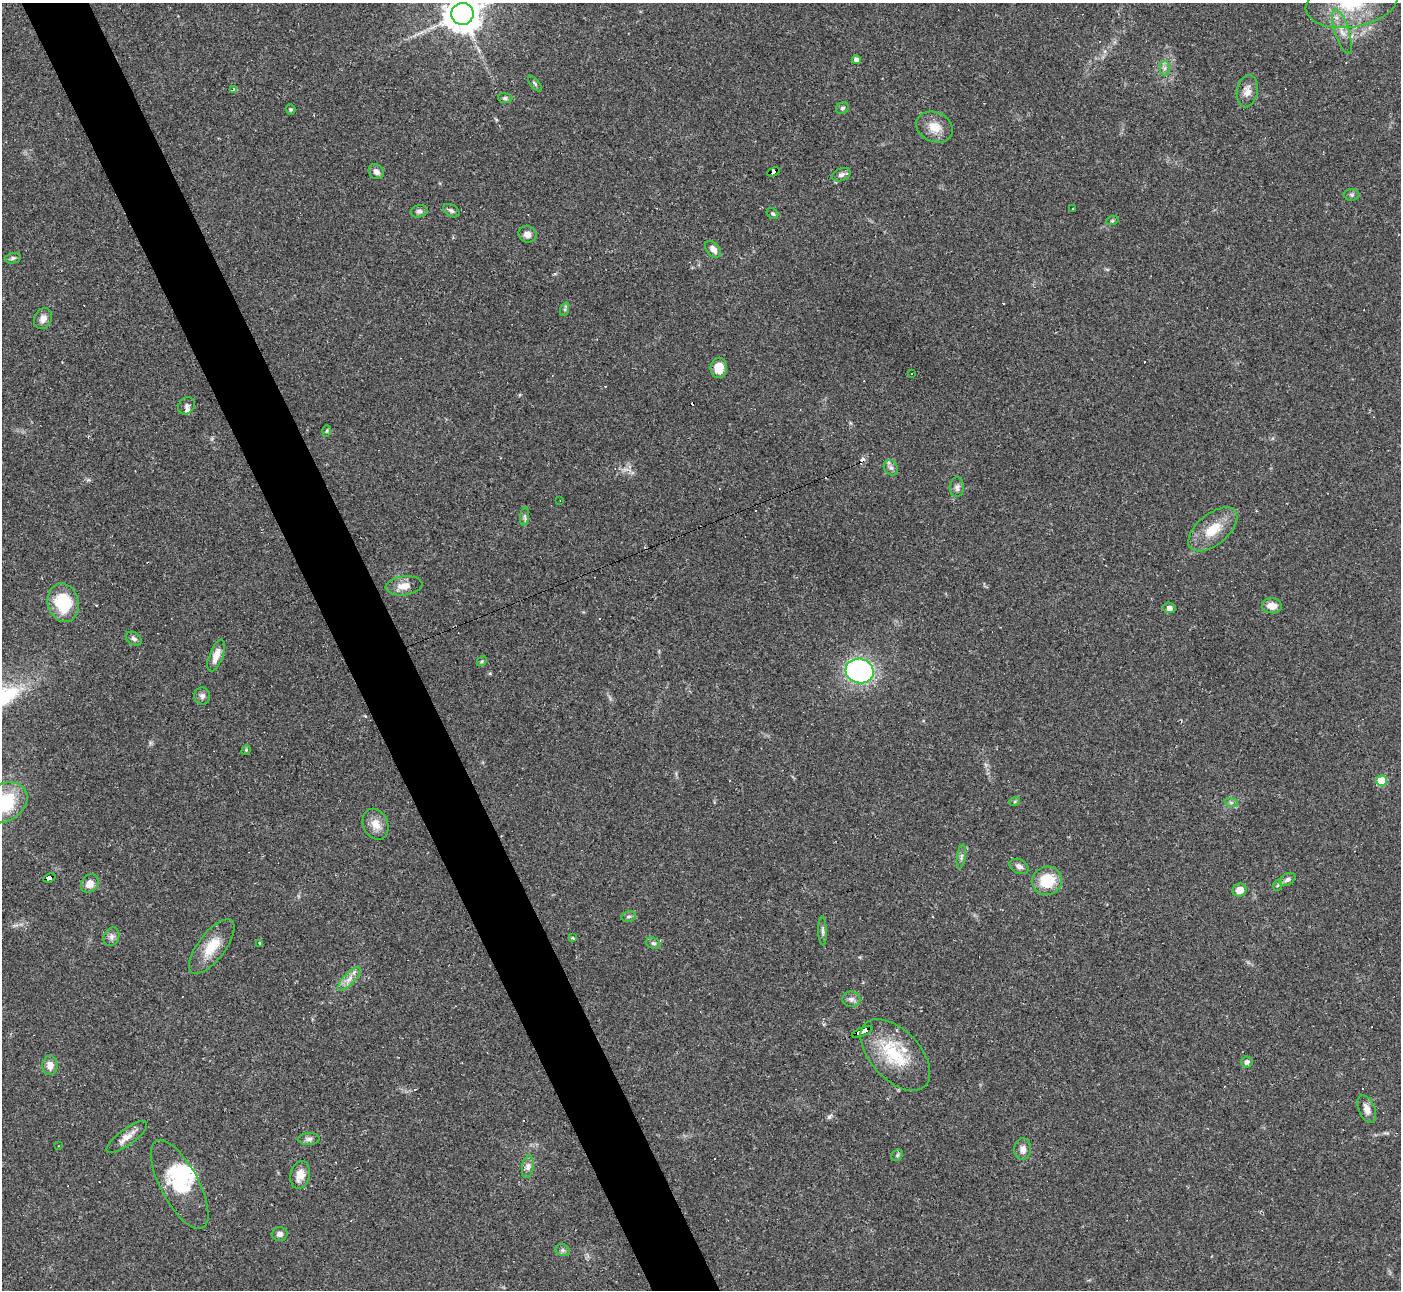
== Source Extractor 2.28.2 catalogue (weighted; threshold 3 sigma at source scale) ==
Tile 11 of 4 x 4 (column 3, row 3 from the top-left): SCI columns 2802-4200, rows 1443-2730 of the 5604 x 5592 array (HDU 1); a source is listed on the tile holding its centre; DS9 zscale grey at full resolution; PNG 1403 x 1292 px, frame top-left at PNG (2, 3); each listed source drawn as its Kron ellipse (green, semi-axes under 4 px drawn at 4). Shown black and unused: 5% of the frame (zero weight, under 2 of 3 exposures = <1% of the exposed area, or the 3 px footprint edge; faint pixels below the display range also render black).
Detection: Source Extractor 2.28.2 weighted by HDU 2 'WHT'; one run over the whole footprint, this tile lists its part. Background 0.0515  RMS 0.0057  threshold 0.0255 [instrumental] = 3 sigma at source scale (4.5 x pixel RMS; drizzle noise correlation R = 1.50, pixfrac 1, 0.05/0.05 arcsec/px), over >= 5 px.
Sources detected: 106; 1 inside a brighter object's white glare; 21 cosmic-ray / hot-pixel residue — neither listed nor drawn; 2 inside a brighter listed object's ellipse — not listed separately; the other 82 listed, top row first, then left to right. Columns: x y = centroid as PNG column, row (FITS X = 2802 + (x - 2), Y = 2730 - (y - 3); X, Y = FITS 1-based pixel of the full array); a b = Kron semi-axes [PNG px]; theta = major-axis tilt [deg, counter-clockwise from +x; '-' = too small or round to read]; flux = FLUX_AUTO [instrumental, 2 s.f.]
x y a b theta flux
1351 3 46 24 9 36
462 14 11 11 - 1200
1342 31 23 7 -72 5.3
856 60 4 4 - 3.4
1164 68 7 5 89 1.6
535 84 9 3 -50 0.92
234 90 3 3 - 4.7
1247 91 16 10 80 4.6
505 98 7 5 -9 1.1
842 108 7 5 32 1
291 109 5 4 - 0.72
935 127 19 14 -24 8.1
376 172 8 7 - 2.5
773 172 6 3 22 58
841 175 10 6 21 2.1
1352 195 8 6 -1 1.1
1073 208 3 2 - 0.52
419 211 8 6 16 1.5
451 211 9 5 -30 1.5
772 213 6 5 - 0.97
1112 221 6 4 18 0.73
527 234 9 8 - 3.2
713 249 10 6 -48 3.5
13 258 8 5 11 1.2
565 309 7 4 72 1.1
43 318 11 8 65 3.6
719 368 10 8 81 9.2
912 373 3 2 - 0.56
186 406 9 7 47 2.4
327 431 6 4 88 0.62
891 468 8 6 -54 1.8
957 487 10 7 89 2.1
560 500 2 2 - 0.3
525 516 9 4 83 1.5
1213 529 29 15 39 14
404 586 18 9 6 6.1
63 603 19 15 -75 26
1272 606 10 7 -6 5.1
1169 608 6 5 - 2.2
134 639 8 6 -32 1.6
216 656 17 6 69 5.8
482 661 5 4 - 0.79
860 671 14 12 -14 110
202 696 8 8 - 2
246 750 5 4 - 0.64
1381 781 5 5 - 18
1015 801 5 3 - 0.63
1231 802 7 4 -19 1.1
4 803 25 18 32 36
376 824 16 12 -65 6.3
961 857 12 3 80 1.5
1019 866 10 7 -27 2.2
49 878 6 3 22 41
1287 879 8 5 32 2
1047 881 15 14 - 17
90 883 10 8 52 4.8
1278 885 6 3 70 0.61
1239 890 7 6 - 5.6
628 916 7 5 15 1.2
823 931 14 4 -88 1.7
111 937 9 7 66 2.1
573 938 4 3 - 1.2
260 943 3 3 - 0.92
653 943 7 5 -18 1.3
212 946 33 13 52 14
349 979 15 5 45 4.1
851 999 9 7 -6 2.1
862 1032 11 3 22 73
895 1055 43 24 -47 30
1247 1062 5 5 - 2.1
50 1065 9 7 -87 4.4
1367 1109 15 8 -67 3.9
127 1137 24 8 36 5.1
309 1139 11 6 2 2
58 1146 2 2 - 0.42
1023 1149 11 8 87 3.2
897 1155 6 5 - 0.97
528 1167 11 5 80 2.4
300 1175 14 9 76 5.5
180 1184 49 19 -62 30
280 1234 8 7 - 2
563 1250 7 6 - 1.4
Overlapping masked pixels (flux is a lower limit): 4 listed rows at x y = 234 90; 773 172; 49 878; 862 1032
Isophote crosses this tile's border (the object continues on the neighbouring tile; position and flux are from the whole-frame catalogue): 3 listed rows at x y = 1351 3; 462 14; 4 803
Unlisted compact peaks at least as high as the median listed source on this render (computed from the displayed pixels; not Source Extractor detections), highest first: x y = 829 1117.